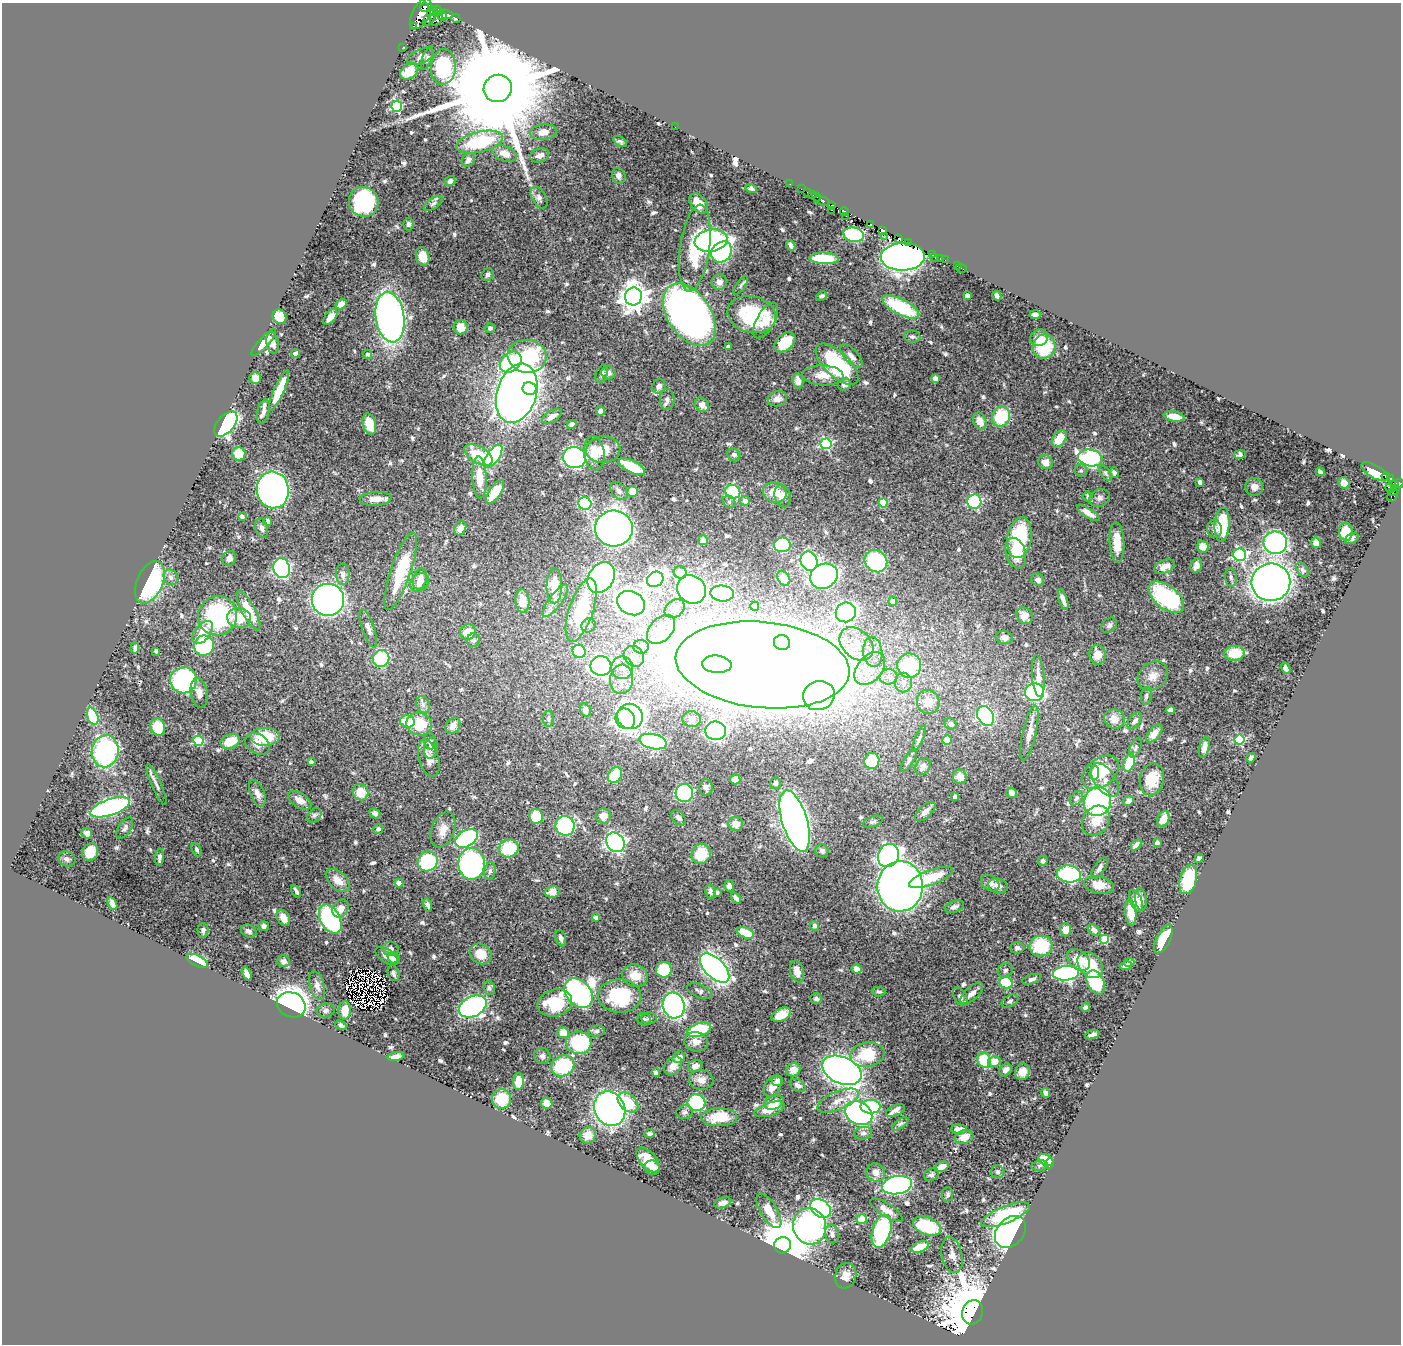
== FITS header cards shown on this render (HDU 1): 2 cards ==
NAXIS1  =                 1399
NAXIS2  =                 1342

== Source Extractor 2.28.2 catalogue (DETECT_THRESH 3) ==
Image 1399 x 1342 px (HDU 1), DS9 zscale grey, 1 PNG px = 1 image px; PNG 1403 x 1346 px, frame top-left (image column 1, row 1342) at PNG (2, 3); each listed source drawn as its Kron ellipse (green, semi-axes under 4 px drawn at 4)
Background 0.785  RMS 0.03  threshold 0.0887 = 3 sigma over >= 5 px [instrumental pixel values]
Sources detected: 682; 10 with non-positive FLUX_AUTO (blend fragments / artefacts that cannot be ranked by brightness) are neither listed nor drawn; of the other 672, the 500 brightest by FLUX_AUTO listed and drawn (172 fainter detections omitted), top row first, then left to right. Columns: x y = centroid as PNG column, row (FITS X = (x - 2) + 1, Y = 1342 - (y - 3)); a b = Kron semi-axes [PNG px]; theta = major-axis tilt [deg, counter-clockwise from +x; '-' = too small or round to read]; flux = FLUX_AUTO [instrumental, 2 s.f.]
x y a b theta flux
425 7 4 2 - 380
437 10 4 3 - 110
432 11 5 4 - 210
421 14 16 8 63 3000
446 14 7 4 -22 690
442 16 6 4 -31 620
429 18 9 5 61 540
436 18 7 6 - 190
456 18 5 3 - 77
413 26 4 3 - 220
403 47 2 2 - 9.6
421 57 14 7 23 9.3
427 58 12 5 69 5.2
443 67 18 12 86 180
409 71 10 7 37 36
498 88 14 13 - 91000
397 106 5 5 - 200
675 127 2 2 - 5.9
543 132 13 8 6 17
480 142 24 10 14 140
620 142 7 4 -33 4.8
505 154 12 7 -22 19
540 155 9 7 18 12
468 160 7 6 - 8.4
619 176 8 6 -70 8.7
450 181 5 5 - 7.7
790 184 2 2 - 7.5
751 188 6 4 -16 5.1
801 189 2 2 - 7.2
807 192 3 2 - 9.1
813 195 4 3 - 22
817 197 4 2 - 25
539 198 12 7 -61 8.7
822 201 8 3 -16 51
364 202 15 14 - 260
433 203 11 5 36 5.6
699 203 11 7 -50 31
831 206 4 2 - 61
831 210 3 2 - 14
844 211 4 3 - 180
846 216 3 2 - 5.7
408 224 6 5 - 6
870 224 3 2 - 9.1
883 230 3 3 - 21
854 235 10 7 -11 170
884 237 3 3 - 11
899 239 4 2 - 110
711 241 16 11 10 360
908 242 3 2 - 82
791 246 5 4 - 6.3
695 248 44 15 82 120
722 252 11 9 47 290
932 255 4 3 - 100
423 257 9 6 -79 26
903 257 22 14 2 580
824 258 14 5 -3 90
935 258 3 2 - 6.7
941 258 3 3 - 39
945 260 2 2 - 11
957 266 2 2 - 4.2
961 268 5 3 - 13
488 275 7 5 50 4.9
719 282 8 7 - 12
741 285 11 4 56 4.6
633 296 9 8 - 2300
822 296 5 3 - 5
967 296 4 4 - 24
997 296 5 4 - 7.8
341 304 6 5 - 20
901 307 20 8 -27 130
689 315 35 21 -56 1500
752 315 24 18 -15 150
1035 315 5 3 - 7.6
279 317 7 6 - 65
330 317 9 5 51 15
390 317 25 14 -81 990
766 320 20 9 61 31
460 327 7 7 - 30
490 328 5 5 - 4.5
912 337 8 6 -5 5.8
1039 338 9 8 - 20
785 342 12 8 42 50
264 343 17 5 48 21
273 343 11 6 -80 13
728 347 4 4 - 9.1
1044 347 12 11 - 99
295 353 5 4 - 6.5
368 354 4 4 - 6.3
527 356 19 16 -8 210
851 356 15 7 -48 12
511 362 12 9 42 140
837 364 27 12 -43 200
608 373 7 6 - 8.2
602 374 9 5 69 6.1
823 375 20 10 -2 27
255 378 6 5 - 15
935 378 4 4 - 21
798 381 8 5 -81 10
844 384 6 6 - 7.4
659 386 7 6 - 10
529 389 7 6 - 250
279 390 22 5 66 54
517 393 30 19 73 2000
667 399 10 7 90 7.8
777 399 10 7 15 14
702 405 8 6 -51 10
601 411 4 4 - 8.2
263 412 12 6 77 9.9
552 416 11 5 31 12
1001 416 10 8 62 93
1174 416 10 5 -10 26
980 421 9 6 -67 17
226 424 15 8 49 450
369 424 11 6 -75 39
572 424 5 4 - 7
1059 439 9 6 57 33
826 444 5 5 - 220
603 450 17 13 4 37
594 453 17 10 -83 27
239 454 7 6 - 32
1240 454 6 4 13 5
478 455 16 8 -30 70
734 455 6 6 - 5.7
493 456 13 6 55 210
574 457 11 10 - 510
1090 458 12 8 -11 330
1046 462 7 7 - 15
632 467 14 6 -27 59
1081 470 6 6 - 4.2
1320 472 4 3 - 7.6
1375 472 15 6 -30 49
1106 473 8 4 -57 4.4
1114 473 5 4 - 7.2
1386 476 4 3 - 130
479 478 21 7 -87 39
1391 479 4 3 - 120
1200 482 4 4 - 11
1344 483 6 5 - 18
1399 484 4 3 - 220
1395 485 4 4 - 230
1254 487 9 9 - 14
1390 488 5 3 - 45
273 490 18 16 -82 640
1394 490 6 3 37 62
619 491 10 7 -49 7.5
495 492 13 6 56 51
633 492 5 5 - 40
733 492 8 6 -23 130
774 492 12 10 -18 31
1393 495 7 4 57 47
783 496 11 8 -76 18
1088 496 5 4 - 4.6
1100 498 11 8 24 8.8
376 499 16 7 4 21
745 501 5 5 - 9.1
729 502 7 5 -45 5
974 502 7 7 - 230
585 503 7 6 - 200
883 503 4 4 - 75
1088 513 13 5 -33 16
242 517 4 3 - 5.9
268 521 4 4 - 8.7
1222 525 17 7 86 110
262 528 10 6 -75 8
460 528 7 5 60 13
614 529 19 18 - 1000
1214 529 9 7 -84 9.3
1346 532 9 7 -87 42
1019 538 20 12 80 170
1352 538 7 5 26 5.9
703 540 5 5 - 13
1117 542 20 7 -87 34
1275 543 11 11 - 500
1316 543 5 4 - 18
782 545 8 7 - 160
1203 547 6 5 - 27
1016 553 16 9 -73 41
1240 555 6 6 - 400
229 558 7 6 - 11
809 561 10 8 -69 500
876 561 12 10 -39 130
1196 565 7 5 72 15
1165 567 11 6 25 17
282 568 10 8 -73 350
1302 570 8 5 -58 4.7
401 571 41 10 71 97
680 573 6 6 - 31
343 574 10 7 -89 10
824 576 14 12 28 600
171 577 8 6 -59 7.8
1231 577 9 6 -83 5.7
601 578 16 12 59 730
784 578 8 5 -53 24
420 579 11 6 74 16
655 579 8 7 - 880
1038 580 6 6 - 9.4
150 582 22 12 66 240
1271 582 19 18 - 1600
419 583 10 8 46 15
554 586 17 7 89 57
691 589 15 13 -43 660
722 593 12 8 -6 170
1166 597 21 11 -39 210
328 600 16 16 - 930
1063 600 10 4 -71 10
522 601 12 7 -87 28
555 601 20 6 54 15
893 601 4 4 - 16
631 603 14 11 -28 1100
755 606 4 4 - 9
675 609 11 8 38 12
581 610 33 12 72 130
249 611 21 7 -62 56
846 612 10 9 - 660
218 616 20 19 - 220
1025 616 9 7 -51 24
239 618 12 10 -10 44
589 625 7 6 - 7.1
1109 625 9 6 44 5.8
368 628 20 6 -71 11
661 629 17 11 48 36
203 632 13 7 52 34
468 632 8 7 - 25
1004 637 8 6 -10 8.8
473 640 7 6 - 7.6
782 643 8 7 - 300
857 644 19 14 -43 42
204 646 10 9 - 170
641 647 7 7 - 19
135 648 6 3 85 5
156 651 4 3 - 4.5
579 651 7 6 - 130
873 652 15 9 -83 25
1235 653 10 7 4 51
1097 655 10 8 -86 24
634 656 11 9 -46 18
381 659 8 8 - 160
717 664 15 8 -4 320
763 665 87 43 -6 13000
601 666 10 10 - 530
909 666 12 12 - 140
622 668 11 11 - 21
1286 668 6 4 -62 9.5
870 669 18 12 49 41
1038 676 21 6 -85 16
1153 676 16 13 38 24
889 677 9 7 8 11
622 679 15 11 83 29
183 680 13 13 - 330
903 682 10 8 86 14
1034 692 9 9 - 320
199 693 15 8 -81 15
819 696 16 14 22 510
1146 696 8 5 81 4.4
928 702 12 11 - 26
423 705 9 6 -74 7.6
585 710 7 5 -73 10
1170 710 4 4 - 7.8
93 716 9 5 -71 89
630 716 13 12 - 1100
986 716 10 8 -57 280
549 719 7 5 89 4.9
625 719 10 9 - 860
692 719 9 8 - 9.6
1114 719 10 9 - 19
407 721 7 6 - 46
1135 721 9 5 55 6.7
419 724 13 11 -18 57
951 724 6 5 - 6.9
453 726 8 7 - 14
158 727 8 7 - 59
716 731 10 9 - 510
1029 733 28 6 77 21
1154 733 10 5 50 18
265 737 15 9 0 68
919 738 14 4 67 5.2
1239 739 5 5 - 160
947 740 5 4 - 28
198 741 5 5 - 150
230 741 10 7 21 47
430 741 8 5 -80 5
653 742 14 7 -13 320
257 744 13 9 -31 18
1204 747 11 5 78 13
431 748 11 7 83 8.3
1136 748 11 5 66 5.5
105 751 16 13 82 320
429 758 19 9 -74 21
1251 758 5 3 - 5.7
909 760 13 5 59 6
872 761 8 7 - 52
311 762 4 3 - 5.7
1129 763 9 5 72 76
923 766 9 7 59 11
1101 772 21 13 38 83
1094 773 7 5 84 18
615 775 8 6 55 72
960 777 7 7 - 19
735 779 5 5 - 13
1152 779 16 12 78 46
1105 780 19 10 -55 19
775 783 6 5 - 5.1
156 784 22 5 -66 10
706 787 8 6 -85 8.5
361 792 8 7 - 33
257 793 14 7 -67 13
684 793 9 8 - 250
1011 793 5 5 - 9.2
955 796 4 3 - 7.2
1076 798 8 5 52 4.9
300 800 13 7 -33 15
1128 801 6 4 43 9.6
1097 802 15 13 67 370
110 807 21 8 19 540
925 812 12 6 43 12
375 813 5 5 - 6.7
314 815 8 6 44 5.5
536 816 7 6 - 49
603 816 7 7 - 18
679 818 9 5 -46 7.3
1163 819 8 6 66 21
795 821 32 12 -73 1700
1096 821 16 13 53 36
873 822 10 5 20 5.2
736 824 7 7 - 21
565 826 10 9 - 210
125 828 12 6 56 6.3
378 829 5 4 - 5.9
443 830 19 11 69 22
87 833 5 5 - 7.5
467 838 12 8 33 280
615 842 10 8 -54 650
1157 843 4 4 - 11
1136 845 6 4 48 7.6
509 848 10 9 - 85
196 849 7 4 -63 4.3
822 851 7 6 - 7.2
90 852 9 7 65 46
701 854 10 9 - 59
888 855 12 10 66 730
159 857 9 4 84 6.9
1199 858 5 3 - 4.6
67 859 9 7 -23 5.2
428 861 10 9 - 150
1043 861 5 5 - 4.5
472 864 16 13 -90 610
1099 868 12 5 58 9.6
490 871 9 5 80 4.9
1069 874 12 8 -5 230
931 878 23 7 20 58
1188 879 15 8 74 100
338 880 14 8 -43 23
399 883 4 4 - 21
990 883 10 7 -35 11
1099 885 15 8 -12 31
729 886 6 4 -84 8.1
900 886 25 23 87 1800
998 886 10 7 -20 13
296 891 7 3 -63 5.8
711 891 7 5 -77 7.1
552 892 7 5 8 19
717 892 4 3 - 4.2
736 898 6 4 -55 6.6
1141 900 11 5 -83 11
1136 901 11 6 -68 22
112 903 7 4 -61 9.7
428 905 6 4 -73 5.7
954 907 10 5 18 7.2
341 908 10 7 57 18
1131 912 13 5 -84 40
283 918 8 6 -61 20
596 918 4 4 - 6.1
330 919 16 9 -62 290
264 926 5 5 - 6.3
814 926 5 4 - 5.1
203 930 7 5 -89 5.4
1065 930 6 5 - 20
1094 930 7 5 -42 8.8
249 931 8 6 -25 7.9
745 933 9 5 -22 51
561 938 8 5 -72 7.4
1104 939 5 4 - 120
1164 939 15 6 63 80
1041 946 11 10 - 95
1017 948 7 5 2 5.9
391 949 8 7 - 8.2
481 954 11 9 -35 30
387 956 13 6 -34 16
394 958 7 5 -40 5.7
1078 960 13 9 -41 33
197 961 11 5 -28 60
284 961 6 6 - 9.3
1129 962 5 4 - 6.8
1090 965 15 10 -48 51
1126 966 6 4 10 5.7
715 968 18 9 -45 800
857 969 5 4 - 16
664 970 8 8 - 110
1005 970 8 6 35 5.2
797 971 11 6 -77 15
393 973 8 5 -69 5.9
1066 973 13 7 4 520
247 974 7 4 -63 13
635 976 13 11 -20 30
1032 979 10 4 16 6.5
1096 982 13 8 -64 110
1006 983 6 6 - 76
317 986 15 7 -75 13
489 988 7 5 -70 5
700 991 13 6 -24 6.2
878 992 7 4 -6 5.1
579 993 16 12 -50 700
972 993 14 6 43 13
620 996 21 17 -3 130
960 997 10 6 -58 6.7
816 999 6 5 - 4.4
1010 1001 9 5 29 5.4
555 1003 17 13 15 86
291 1005 15 12 -24 1200
674 1005 13 10 -75 870
473 1006 14 10 27 510
1085 1007 5 3 - 6.7
326 1010 9 7 8 6.6
345 1010 9 6 87 30
781 1015 10 6 27 37
649 1018 8 5 -1 5.1
644 1019 6 6 - 4.7
341 1025 6 4 -23 7
699 1030 12 6 18 100
597 1031 8 5 9 4.8
563 1033 6 5 - 22
1092 1035 7 3 19 8
696 1042 12 9 -15 15
579 1043 12 11 - 150
867 1054 17 12 9 78
396 1056 8 4 11 12
542 1056 8 8 - 7
679 1057 6 5 - 16
984 1060 8 6 -74 77
994 1062 6 5 - 23
563 1066 12 10 28 130
673 1066 10 7 50 16
695 1066 7 6 - 9.9
793 1070 7 6 - 19
842 1070 20 13 -24 2000
1006 1070 7 5 51 12
1022 1072 8 7 - 17
656 1073 4 4 - 4.9
701 1080 12 9 -3 15
518 1081 8 5 87 28
777 1081 5 5 - 7.1
798 1085 8 5 -32 7.9
773 1086 11 7 56 19
1046 1093 5 4 - 6.2
502 1099 10 9 - 51
838 1101 22 9 22 27
547 1103 6 5 - 17
628 1103 12 8 -43 60
696 1103 9 8 - 170
774 1103 10 7 18 22
870 1107 10 7 -1 250
610 1109 18 15 -62 890
770 1109 15 6 18 30
895 1111 10 5 24 11
684 1112 8 7 - 6
859 1113 14 11 -27 480
719 1117 18 9 1 67
900 1124 9 4 35 5
959 1129 8 5 -3 18
863 1133 9 6 9 7.1
649 1134 5 4 - 5.9
588 1135 8 8 - 18
964 1137 9 6 15 22
648 1160 15 8 -48 42
1046 1160 8 5 -30 37
1050 1163 5 4 - 29
1039 1166 8 5 8 4.5
942 1167 7 5 24 19
652 1168 7 7 - 7.8
876 1172 9 9 - 16
998 1172 7 6 - 4.5
931 1175 7 6 - 6
897 1185 15 9 10 600
948 1194 7 5 83 5.4
723 1203 9 5 19 11
821 1208 11 8 -36 460
886 1210 19 6 -32 17
769 1211 19 8 -59 31
1005 1215 26 8 22 150
862 1219 5 5 - 49
810 1226 18 16 -76 560
927 1226 14 8 -22 130
881 1231 17 9 74 250
1010 1232 18 13 48 730
832 1234 9 6 -78 8.3
783 1245 8 8 - 15000
920 1247 9 5 23 41
952 1255 18 10 -78 17
846 1276 13 10 72 17
973 1312 12 10 70 16000
At the frame edge (FLAGS 8, measured only in part): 1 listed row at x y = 1399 484
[172 fainter detections neither listed nor drawn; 10 non-positive-flux detections neither listed nor drawn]